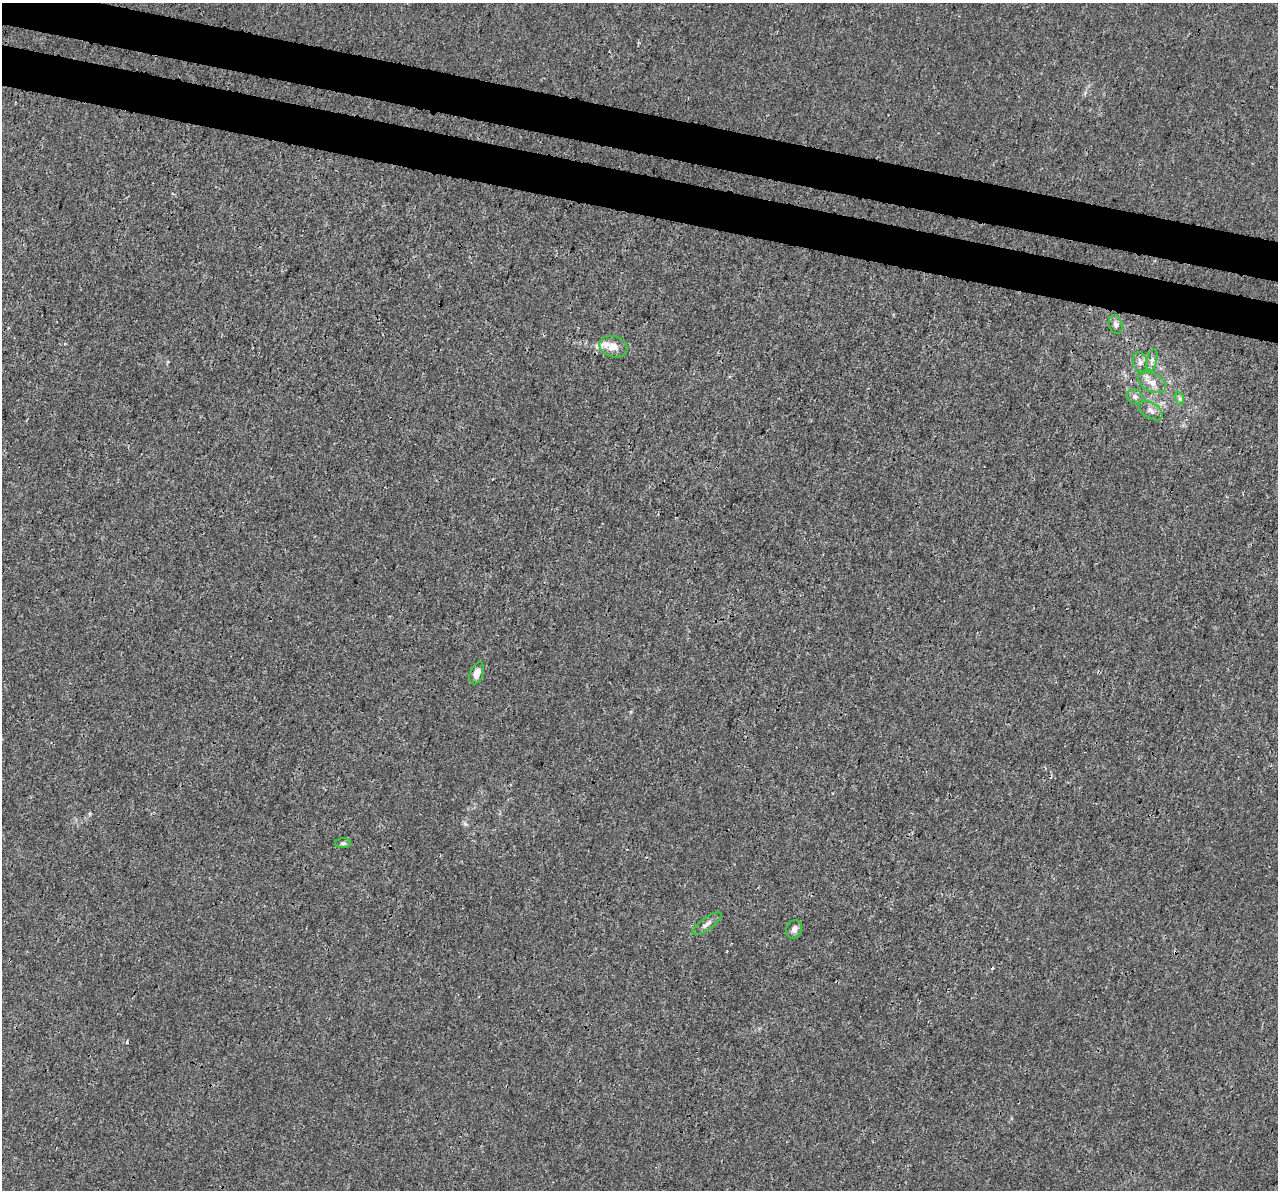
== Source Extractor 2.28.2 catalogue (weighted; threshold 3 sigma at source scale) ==
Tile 11 of 4 x 4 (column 3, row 3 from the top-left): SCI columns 2576-3851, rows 1528-2715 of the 5142 x 5368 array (HDU 1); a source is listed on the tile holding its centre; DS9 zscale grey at full resolution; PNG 1280 x 1192 px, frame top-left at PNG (2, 3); each listed source drawn as its Kron ellipse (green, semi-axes under 4 px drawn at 4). Shown black and unused: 7% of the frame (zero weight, under 3 of 4 exposures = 5% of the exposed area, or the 3 px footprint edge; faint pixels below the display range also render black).
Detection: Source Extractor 2.28.2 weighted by HDU 2 'WHT'; one run over the whole footprint, this tile lists its part. Background 1.88e-04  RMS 0.0015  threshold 0.00666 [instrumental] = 3 sigma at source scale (4.5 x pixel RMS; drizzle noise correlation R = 1.50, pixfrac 1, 0.0396/0.0396 arcsec/px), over >= 5 px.
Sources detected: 16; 3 cosmic-ray / hot-pixel residue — neither listed nor drawn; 1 inside a brighter listed object's ellipse — not listed separately; the other 12 listed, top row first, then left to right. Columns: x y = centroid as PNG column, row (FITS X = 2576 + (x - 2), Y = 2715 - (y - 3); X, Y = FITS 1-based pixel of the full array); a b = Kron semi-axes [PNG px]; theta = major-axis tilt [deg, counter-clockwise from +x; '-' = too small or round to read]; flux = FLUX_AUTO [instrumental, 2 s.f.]
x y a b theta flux
1116 324 9 6 -72 0.49
613 347 14 10 -15 1.5
1152 360 11 5 76 0.53
1140 362 10 7 -81 0.64
1152 383 15 9 -25 1.3
1135 397 8 7 - 0.46
1179 398 7 4 -70 0.27
1151 411 13 8 -34 0.78
477 673 11 6 71 1.2
343 843 8 5 2 0.3
707 924 17 6 37 0.73
794 929 9 7 67 0.8